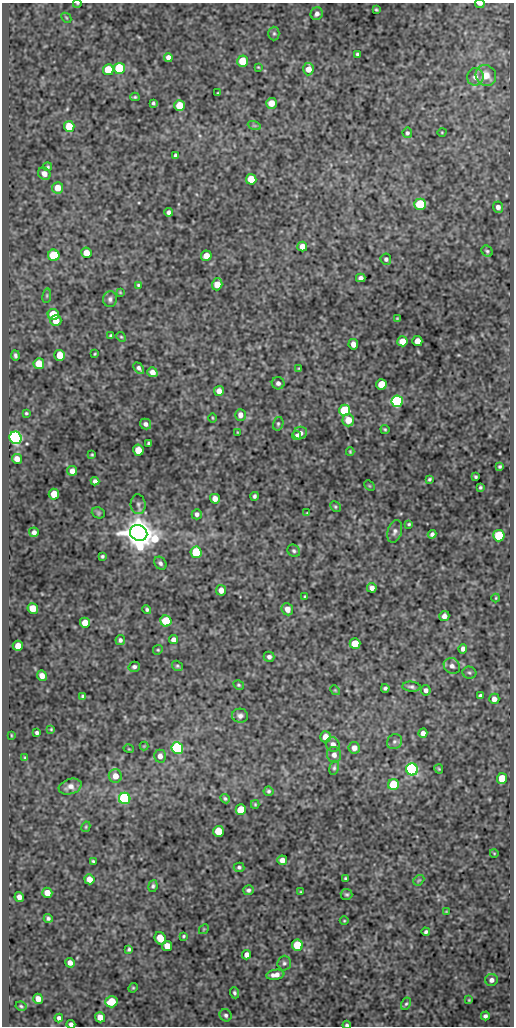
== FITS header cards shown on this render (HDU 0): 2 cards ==
NAXIS1  =                  512
NAXIS2  =                 1024

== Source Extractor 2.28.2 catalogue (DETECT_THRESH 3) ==
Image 512 x 1024 px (HDU 0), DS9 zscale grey, 1 PNG px = 1 image px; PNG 516 x 1028 px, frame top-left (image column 1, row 1024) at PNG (2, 3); each listed source drawn as its Kron ellipse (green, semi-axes under 4 px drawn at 4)
Background 48.5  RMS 0.54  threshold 1.62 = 3 sigma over >= 5 px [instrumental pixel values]
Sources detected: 205; all 205 listed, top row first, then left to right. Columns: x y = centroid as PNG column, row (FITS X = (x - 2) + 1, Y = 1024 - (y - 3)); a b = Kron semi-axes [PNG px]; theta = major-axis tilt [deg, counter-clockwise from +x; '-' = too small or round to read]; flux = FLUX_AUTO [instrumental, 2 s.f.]
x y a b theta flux
77 4 4 3 - 30
480 4 5 3 - 160
376 9 4 3 - 47
317 14 6 6 - 130
66 18 5 3 - 36
274 33 7 5 -89 74
358 54 3 3 - 68
168 57 4 4 - 180
242 61 5 5 - 810
258 67 3 2 - 30
119 68 5 5 - 2600
308 69 6 5 - 360
108 70 5 5 - 1300
486 75 11 10 - 390
475 77 9 8 - 210
218 93 3 2 - 31
135 97 4 4 - 50
153 103 4 3 - 57
271 103 5 5 - 390
179 106 5 5 - 960
254 125 6 4 -19 55
69 126 5 5 - 740
442 132 5 3 - 28
407 133 5 5 - 71
176 155 4 4 - 79
48 167 4 4 - 56
44 174 7 5 -39 200
251 179 5 5 - 920
57 188 6 5 - 490
420 204 5 5 - 2100
498 207 6 5 - 150
168 212 4 4 - 100
302 246 5 5 - 290
487 251 6 5 - 68
86 253 5 5 - 490
54 255 6 5 - 2000
206 256 5 5 - 380
386 259 5 5 - 88
361 278 4 4 - 140
217 284 6 5 - 570
138 285 4 3 - 41
120 292 4 3 - 33
47 296 7 3 82 49
110 299 8 7 - 110
53 314 6 5 - 1100
397 318 3 2 - 31
56 321 5 5 - 390
111 336 4 4 - 75
121 337 5 4 - 45
402 341 5 5 - 400
417 341 5 5 - 360
353 344 5 4 - 210
95 354 3 2 - 33
15 355 5 3 - 80
60 355 5 5 - 670
39 364 5 5 - 750
139 368 6 4 -48 110
299 368 4 2 - 31
152 372 5 4 - 220
278 383 6 6 - 130
382 384 5 5 - 890
219 391 5 5 - 260
397 401 6 6 - 8500
345 410 6 5 - 2300
26 413 3 3 - 46
240 415 6 5 - 210
212 418 5 3 - 34
348 420 6 5 - 490
145 424 6 5 - 130
278 424 7 5 75 69
385 429 5 3 - 50
237 432 3 2 - 25
300 433 7 6 - 160
297 435 5 4 - 82
15 438 6 6 - 12000
149 443 3 3 - 66
138 450 5 5 - 500
350 452 4 3 - 41
92 455 3 2 - 37
17 459 5 4 - 270
500 466 4 3 - 50
72 471 5 5 - 210
476 477 3 3 - 52
429 479 4 3 - 55
95 481 4 4 - 110
369 486 6 4 -45 36
480 487 3 3 - 50
54 494 5 5 - 590
254 496 4 3 - 75
215 499 5 5 - 260
138 504 10 7 -84 120
335 507 6 4 -46 55
98 513 7 5 -22 52
307 513 4 3 - 33
197 514 5 5 - 110
409 524 4 3 - 47
395 531 11 7 73 140
34 532 5 5 - 130
139 533 9 7 -24 94000
432 534 4 4 - 99
499 536 5 5 - 2400
294 551 7 5 -44 82
196 552 6 5 - 1600
102 556 3 3 - 55
160 563 7 5 -49 110
372 588 5 4 - 170
221 590 5 5 - 260
305 597 3 3 - 45
496 598 4 4 - 35
33 608 5 5 - 680
147 609 4 4 - 66
287 609 6 5 - 240
444 616 5 5 - 170
166 621 5 5 - 1300
85 623 5 5 - 540
120 640 5 5 - 87
173 640 4 4 - 150
355 643 5 5 - 660
18 646 5 5 - 390
463 649 5 4 - 140
158 650 5 4 - 46
269 657 5 5 - 110
177 666 6 5 - 64
452 666 8 7 - 160
134 667 6 5 - 90
469 673 7 6 - 73
42 676 5 4 - 250
239 685 5 4 - 53
411 687 9 5 -5 94
385 688 4 3 - 70
335 690 5 4 - 39
426 690 5 5 - 120
480 695 4 3 - 70
83 696 4 3 - 74
494 699 5 5 - 210
240 716 8 7 - 140
51 729 4 4 - 37
37 733 4 3 - 76
423 733 4 4 - 160
11 735 3 2 - 29
325 737 5 5 - 350
394 742 8 7 - 110
333 744 7 7 - 210
144 746 4 4 - 32
177 748 6 5 - 6500
354 748 6 5 - 220
129 749 5 3 - 28
334 755 8 7 - 180
160 756 6 6 - 190
25 758 4 3 - 44
334 768 7 5 80 69
412 769 6 6 - 10000
439 769 4 3 - 40
115 776 7 6 - 300
502 778 5 5 - 880
393 785 5 5 - 1600
70 787 12 7 18 220
269 791 5 4 - 58
125 798 6 5 - 5400
225 799 5 4 - 58
255 804 4 4 - 40
241 810 5 5 - 1300
86 827 5 4 - 45
219 831 5 5 - 1100
494 853 4 3 - 26
282 860 5 5 - 230
93 861 4 3 - 47
239 867 5 4 - 78
345 878 3 3 - 49
89 879 5 5 - 310
419 880 6 4 41 51
153 886 6 4 81 76
248 890 5 5 - 93
301 892 3 3 - 32
47 893 5 5 - 330
347 894 6 5 - 60
19 897 5 4 - 190
446 912 4 2 - 22
48 918 4 4 - 80
344 921 4 3 - 32
204 929 5 4 - 42
426 932 4 3 - 68
183 936 4 3 - 42
160 938 6 5 - 650
297 945 5 5 - 1300
167 946 5 5 - 410
129 949 4 4 - 63
246 955 5 4 - 200
70 963 5 4 - 190
284 963 7 6 - 89
275 975 9 5 9 240
491 980 6 6 - 130
133 988 5 4 - 45
234 993 5 4 - 69
38 999 5 5 - 260
469 1000 3 3 - 38
111 1002 6 5 - 920
406 1004 6 4 61 58
21 1006 5 4 - 54
226 1015 6 5 - 87
485 1016 4 4 - 95
100 1017 5 5 - 320
59 1018 4 4 - 110
71 1024 4 4 - 110
347 1025 4 3 - 78
At the frame edge (FLAGS 8, measured only in part): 4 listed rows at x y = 77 4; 480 4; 71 1024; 347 1025